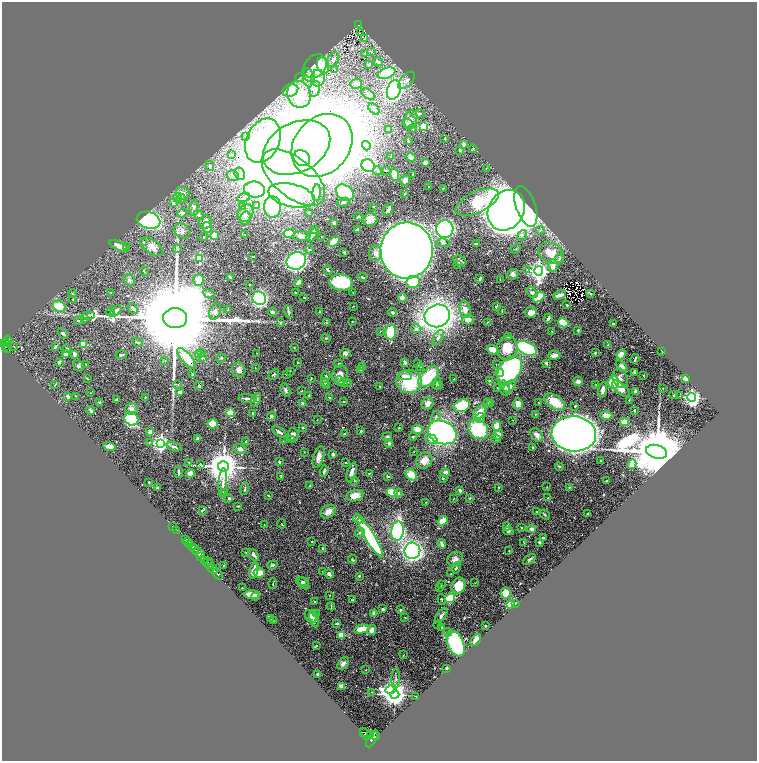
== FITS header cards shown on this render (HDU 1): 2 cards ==
NAXIS1  =                 1510
NAXIS2  =                 1517

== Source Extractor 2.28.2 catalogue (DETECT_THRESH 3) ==
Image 1510 x 1517 px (HDU 1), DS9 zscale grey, zoomed out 1/2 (1 PNG px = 2 x 2 image px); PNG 759 x 763 px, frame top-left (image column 2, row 1517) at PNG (2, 2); each listed source drawn as its Kron ellipse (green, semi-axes under 4 px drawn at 4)
Background 0.639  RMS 0.027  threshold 0.0818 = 3 sigma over >= 5 px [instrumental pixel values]
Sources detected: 568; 53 cannot appear on this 1/2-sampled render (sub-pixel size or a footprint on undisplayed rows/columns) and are neither listed nor drawn; of the other 515, the 500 brightest by FLUX_AUTO listed and drawn (15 fainter detections omitted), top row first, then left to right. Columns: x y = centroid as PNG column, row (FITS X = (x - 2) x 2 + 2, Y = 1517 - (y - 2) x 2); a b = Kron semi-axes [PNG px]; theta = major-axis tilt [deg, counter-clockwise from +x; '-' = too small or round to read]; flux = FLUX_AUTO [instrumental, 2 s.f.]
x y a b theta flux
358 25 2 2 - 39
360 33 2 1 - 5.1
364 39 4 3 - 2
371 52 3 3 - 3.2
364 53 3 2 - 2.5
333 60 8 5 57 18
378 62 5 3 - 13
369 64 4 3 - 11
315 66 13 10 48 180
323 66 8 6 -71 83
334 70 3 2 - 2.1
387 73 9 5 20 260
308 75 7 5 -45 27
300 77 4 3 - 6.2
318 78 8 7 - 62
407 80 11 5 46 21
356 84 6 5 - 10
315 89 8 5 74 16
290 90 8 6 18 47
394 90 10 6 70 1600
299 94 13 11 -69 110
368 94 8 4 -34 14
374 109 6 4 -48 11
418 114 7 4 12 17
410 120 10 6 70 27
408 123 5 4 - 7.6
424 126 4 4 - 110
413 129 3 2 - 3.2
388 130 3 2 - 8.9
245 136 3 2 - 3.1
445 138 4 2 - 4.2
263 141 23 16 65 720
408 141 4 2 - 5.5
464 144 4 3 - 19
322 145 34 27 49 12000
366 146 5 4 - 11
297 148 36 24 27 14000
473 149 4 2 - 3.6
460 150 3 3 - 8.9
232 155 3 3 - 3.7
391 157 4 3 - 4.1
411 157 5 4 - 43
302 158 9 7 -39 3400
425 163 3 3 - 24
210 166 5 3 - 7
368 166 7 6 - 800
486 168 3 2 - 2.5
378 171 4 4 - 7.8
386 171 3 2 - 3
240 174 6 5 - 18
395 175 6 3 -74 140
413 175 2 2 - 9.2
233 176 6 5 - 17
293 178 37 19 -39 4000
405 180 5 5 - 29
429 186 2 1 - 2.1
443 188 3 3 - 3.5
254 190 10 8 -7 57
183 193 7 6 - 29
317 193 8 3 86 13
345 193 10 7 -33 300
404 194 3 2 - 5.3
292 195 24 11 -13 450
244 197 6 4 21 15
178 198 4 3 - 6.3
181 199 5 3 - 9.2
343 202 6 4 19 10
477 202 23 10 24 330
173 203 4 3 - 5.5
256 206 4 4 - 7.1
373 206 2 2 - 2.5
526 206 21 9 -71 2200
242 207 3 2 - 2.7
272 207 10 8 -90 210
194 208 8 4 79 12
388 210 7 2 59 18
506 210 21 17 59 8100
309 212 3 2 - 5.4
182 213 5 4 - 16
245 213 9 7 62 34
199 215 5 4 - 11
359 217 4 3 - 7
245 218 7 5 74 18
370 219 7 6 - 51
148 220 12 8 -15 880
205 222 7 6 - 34
334 223 3 2 - 12
207 228 6 4 -77 43
358 229 3 2 - 9.6
445 229 9 8 - 1500
314 230 3 2 - 7.6
540 230 4 3 - 6.8
182 231 8 6 -42 23
289 233 5 3 - 160
245 234 3 2 - 2.1
312 235 7 3 57 41
522 235 5 4 - 13
214 236 3 2 - 100
302 236 8 5 -2 30
321 236 2 2 - 2
204 237 2 2 - 7.5
144 242 3 3 - 6
334 242 6 3 40 110
443 243 6 4 -11 12
476 244 3 3 - 6.5
119 246 10 4 -25 37
152 246 13 7 -36 37
127 247 3 2 - 2.9
177 249 4 4 - 6.4
516 249 5 3 - 5
309 250 4 2 - 4.6
407 251 28 26 88 9300
344 252 2 2 - 6
376 253 7 6 - 28
551 253 13 10 -29 84
253 256 3 1 - 3.1
200 258 3 3 - 210
559 259 5 3 - 5.5
296 261 10 8 23 2200
459 261 6 5 - 15
457 264 3 3 - 3.7
553 266 6 4 -82 27
328 270 5 2 - 7
527 270 2 2 - 5.7
144 271 5 2 - 3.7
539 271 5 4 - 2400
513 274 5 5 - 18
230 277 3 2 - 7.3
363 277 4 2 - 6.4
480 279 4 3 - 5.7
129 280 6 5 - 13
199 280 6 5 - 56
500 280 2 2 - 1.9
298 282 4 3 - 17
341 282 11 8 -7 310
413 282 6 6 - 340
249 285 2 1 - 2.2
353 292 2 1 - 1.8
532 292 6 4 -44 14
111 293 3 2 - 2.9
296 293 3 2 - 6.8
72 294 4 2 - 4
209 294 6 3 -25 7.7
591 294 3 3 - 7
560 295 6 3 23 19
304 297 2 2 - 2.6
539 297 7 4 38 110
259 298 7 6 - 930
402 298 4 4 - 24
73 299 2 2 - 3
567 305 2 2 - 6.9
59 306 7 5 -26 110
353 306 2 1 - 2
497 307 3 3 - 8.5
133 309 6 3 -46 13
465 309 9 5 -81 36
228 310 3 2 - 2.9
116 311 6 3 46 13
215 311 9 5 69 14
502 311 2 2 - 3.1
111 312 5 2 - 4.3
272 312 4 3 - 13
288 312 6 3 -73 8.7
320 312 3 3 - 4.1
393 312 4 3 - 8.7
531 312 6 5 - 39
88 315 6 2 0 7.1
437 316 13 11 17 3000
175 318 12 10 -1 180000
548 318 5 3 - 12
84 319 3 2 - 2.7
468 320 5 5 - 25
78 321 4 3 - 5.9
352 321 3 2 - 2.5
280 322 3 3 - 3.6
487 322 3 2 - 2.7
326 323 3 2 - 2.7
563 323 5 4 - 90
613 324 2 2 - 4.5
416 329 5 4 - 11
578 330 3 3 - 6.1
380 331 3 1 - 1.9
552 331 2 2 - 1.8
391 332 7 5 82 170
63 333 6 2 -44 17
508 336 3 2 - 7.1
326 338 4 3 - 5.1
438 338 8 4 59 17
7 341 6 4 57 190
137 342 5 2 - 4.9
3 343 3 2 - 220
6 343 3 2 - 140
83 344 4 4 - 97
608 345 3 2 - 2.9
6 347 3 2 - 88
14 347 3 2 - 1.9
55 347 3 2 - 9.5
294 348 2 2 - 2.4
507 348 12 10 83 110
526 348 11 6 -28 560
7 349 3 2 - 110
67 349 3 2 - 10
492 350 6 4 -27 72
662 352 3 1 - 1.8
201 353 4 3 - 5.8
257 353 3 2 - 1.8
345 353 5 4 - 19
595 353 2 2 - 4.9
65 354 4 3 - 18
74 354 3 3 - 22
121 355 5 3 - 11
199 355 4 3 - 5.7
554 355 6 4 7 32
621 355 5 4 - 38
187 358 13 5 -48 150
203 358 3 3 - 5.3
221 358 5 3 - 5.5
635 359 5 2 - 8.5
165 360 4 3 - 4.5
59 362 3 3 - 11
298 362 2 2 - 2.3
405 362 2 2 - 47
546 363 3 3 - 5.9
86 364 3 2 - 3.7
339 364 3 2 - 3
418 364 3 3 - 6.8
496 364 2 2 - 1.9
79 366 5 5 - 11
362 366 2 2 - 28
622 366 7 4 -52 19
420 367 3 2 - 2.4
255 368 2 2 - 2.1
239 370 7 6 - 26
361 370 3 3 - 14
510 370 16 10 56 1400
290 371 3 2 - 2.4
500 373 4 3 - 41
634 373 4 3 - 5.4
192 374 2 2 - 7.9
287 374 3 2 - 5.7
274 375 6 4 50 8.1
340 375 9 8 - 36
643 375 2 2 - 2.5
326 376 4 3 - 8
405 376 7 4 -3 30
428 377 12 7 48 250
87 378 4 2 - 2.5
311 378 3 2 - 3.6
620 378 10 7 -66 31
685 378 2 2 - 110
454 379 2 2 - 2
340 381 5 3 - 11
409 381 13 11 2 340
489 381 3 3 - 8.5
578 381 5 4 - 17
325 382 4 4 - 13
343 382 4 4 - 32
347 382 3 3 - 5
613 382 6 5 - 240
437 383 6 3 64 7.2
55 385 4 2 - 3.4
178 385 3 2 - 3.5
596 385 3 2 - 2.6
199 386 3 2 - 14
326 386 4 3 - 8.2
380 386 2 2 - 4.1
438 386 5 2 - 4.6
510 386 7 4 44 21
497 388 2 2 - 5.4
505 388 8 5 -77 24
663 388 2 1 - 2.3
621 389 10 5 -42 42
286 390 7 3 -63 14
603 390 8 4 79 26
301 391 2 2 - 2.9
636 391 3 3 - 19
180 392 3 3 - 22
91 393 2 2 - 3.3
309 395 4 2 - 3.9
674 395 2 2 - 4.9
68 396 3 3 - 19
76 396 4 2 - 3.2
680 396 2 2 - 3.9
145 397 2 2 - 3.7
691 397 4 4 - 2100
330 398 4 2 - 7.1
248 399 9 3 -6 16
117 400 4 2 - 17
256 400 7 4 67 13
629 400 3 2 - 4.4
344 401 3 2 - 2.5
99 402 3 3 - 5.9
555 402 11 6 -34 120
428 403 6 5 - 33
487 403 3 2 - 3.1
491 403 2 2 - 34
539 403 3 2 - 2.7
302 404 4 3 - 11
518 404 5 5 - 34
462 406 8 6 22 210
575 406 3 3 - 4
131 409 6 6 - 25
91 410 4 3 - 14
634 410 3 2 - 4.4
480 412 8 5 46 76
230 413 4 3 - 60
253 413 4 3 - 6.7
535 414 2 2 - 2.1
606 415 6 4 -2 49
271 416 5 4 - 8.9
436 416 6 4 62 13
480 418 5 4 - 11
131 419 7 6 - 530
317 420 2 2 - 1.8
513 420 2 2 - 1.9
624 422 4 3 - 83
213 424 5 4 - 110
497 426 5 4 - 62
302 427 3 2 - 6.8
399 428 2 2 - 3.9
418 429 5 4 - 62
478 429 11 9 -45 390
361 431 3 3 - 4.6
150 432 4 4 - 19
279 432 8 3 -32 14
442 432 15 11 -23 1700
293 434 6 5 - 19
344 434 3 2 - 5.2
498 434 5 4 - 43
574 434 22 17 -5 5000
537 435 7 5 -47 25
413 436 4 3 - 5.9
387 437 5 4 - 11
198 438 3 3 - 7.6
291 439 4 3 - 4.9
431 439 6 4 -19 32
496 439 5 3 - 9.4
246 441 2 2 - 3.5
283 441 2 2 - 2
149 442 2 2 - 4.6
161 443 4 4 - 2100
389 443 4 3 - 12
110 446 6 3 -13 36
174 447 8 3 -15 13
533 447 2 2 - 11
240 449 7 4 -10 16
304 452 3 2 - 2.8
414 452 3 2 - 1.9
657 452 11 6 -16 67000
333 454 3 2 - 14
319 457 11 5 72 40
424 460 9 7 39 56
601 461 2 1 - 2.8
279 462 2 2 - 30
189 463 3 2 - 3.2
346 463 3 2 - 3.1
200 464 3 2 - 5.7
632 464 5 4 - 51
223 466 5 5 - 14000
559 467 4 3 - 5.6
324 471 6 2 73 11
178 472 6 2 -89 8.3
190 473 4 4 - 27
351 473 10 3 74 40
369 473 3 2 - 2.8
445 473 4 4 - 28
411 475 6 5 - 90
281 476 4 2 - 3.2
388 476 3 2 - 5.8
443 478 3 3 - 3.7
354 481 3 2 - 3.5
606 481 2 2 - 4.3
149 482 2 2 - 3.8
223 483 15 4 87 27
310 485 4 2 - 3.5
498 487 2 2 - 3.8
547 487 3 2 - 2.8
569 487 4 3 - 4.4
157 488 2 2 - 6.3
245 489 6 2 74 5.5
460 490 3 3 - 11
392 492 5 4 - 200
224 493 3 2 - 3.9
399 493 4 4 - 8.6
268 496 3 2 - 4.5
355 496 9 5 12 55
229 498 2 2 - 26
470 498 3 3 - 3.5
548 498 3 3 - 4.8
453 499 2 2 - 1.8
426 502 2 2 - 1.9
238 506 4 2 - 4.8
202 510 4 2 - 5.6
328 512 8 6 36 35
537 512 3 3 - 5.3
545 514 5 2 - 5.2
587 514 2 1 - 3.7
358 519 5 4 - 31
443 521 5 4 - 81
264 524 2 2 - 2.8
282 524 5 2 - 3.6
507 526 4 3 - 16
173 527 3 1 - 11
522 528 3 3 - 3.6
532 529 4 3 - 21
177 530 2 1 - 33
397 531 10 6 87 660
508 531 5 4 - 11
359 533 5 4 - 9.2
370 538 23 4 -58 790
543 538 3 2 - 4.2
185 540 2 2 - 280
187 542 3 2 - 560
312 542 2 2 - 3.2
539 542 4 3 - 7.5
524 543 3 2 - 3.2
189 544 3 2 - 250
442 544 5 3 - 19
192 547 3 2 - 490
323 548 2 2 - 4.1
194 549 5 3 - 1000
412 551 8 8 - 1700
509 551 2 2 - 3.7
246 552 2 2 - 2.3
199 553 6 3 -30 460
254 555 6 3 -53 21
201 557 3 2 - 140
353 559 4 2 - 5.2
455 559 8 7 - 27
529 559 7 3 33 9.8
204 561 4 2 - 130
208 562 5 2 - 120
210 565 4 2 - 150
223 565 2 2 - 2.6
272 565 5 4 - 8.4
456 568 6 3 71 10
212 569 5 2 - 1400
254 571 8 4 73 42
323 572 2 2 - 2.2
259 573 6 5 - 57
218 574 6 2 -50 900
329 574 5 3 - 17
451 574 2 2 - 2.8
359 576 2 2 - 7
303 582 6 3 -22 7.9
303 583 8 4 -39 11
475 583 3 2 - 2.8
273 584 5 2 - 4.6
441 585 3 2 - 2.6
458 586 8 6 70 130
242 588 2 1 - 2.2
440 588 3 2 - 2.6
505 593 5 5 - 66
252 595 7 4 -3 48
330 595 2 2 - 2.1
255 596 4 3 - 19
450 598 5 4 - 280
442 599 5 2 - 4.5
352 600 4 2 - 3.3
314 601 2 1 - 4.3
515 604 3 2 - 12
511 605 3 3 - 280
331 606 4 1 - 5.9
383 609 3 2 - 7.6
400 610 3 2 - 4.3
317 613 2 2 - 2.7
374 613 2 2 - 60
311 616 7 5 -49 32
441 616 9 4 55 15
405 617 4 2 - 3.1
271 619 4 2 - 3.5
314 619 9 4 -77 20
273 620 3 2 - 2.3
337 623 2 2 - 22
438 625 2 2 - 2.8
486 626 3 2 - 3
442 627 4 3 - 8.7
361 629 7 4 13 83
372 630 5 4 - 29
447 632 4 4 - 9
341 635 3 3 - 140
476 640 7 3 56 34
456 644 14 8 -67 610
317 645 2 2 - 3.1
403 655 2 2 - 1.9
343 663 7 5 49 21
446 668 2 2 - 4.5
366 670 2 2 - 2.3
318 674 2 2 - 7.6
396 678 10 3 88 14
342 686 4 3 - 33
391 689 5 4 - 2400
372 692 2 2 - 2.4
395 695 4 4 - 4400
416 696 2 2 - 2.2
363 732 2 1 - 330
366 734 7 4 -53 1800
370 734 4 3 - 420
376 736 4 2 - 470
372 739 9 4 61 1800
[15 fainter detections neither listed nor drawn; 53 sub-pixel or undisplayed-footprint detections neither listed nor drawn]